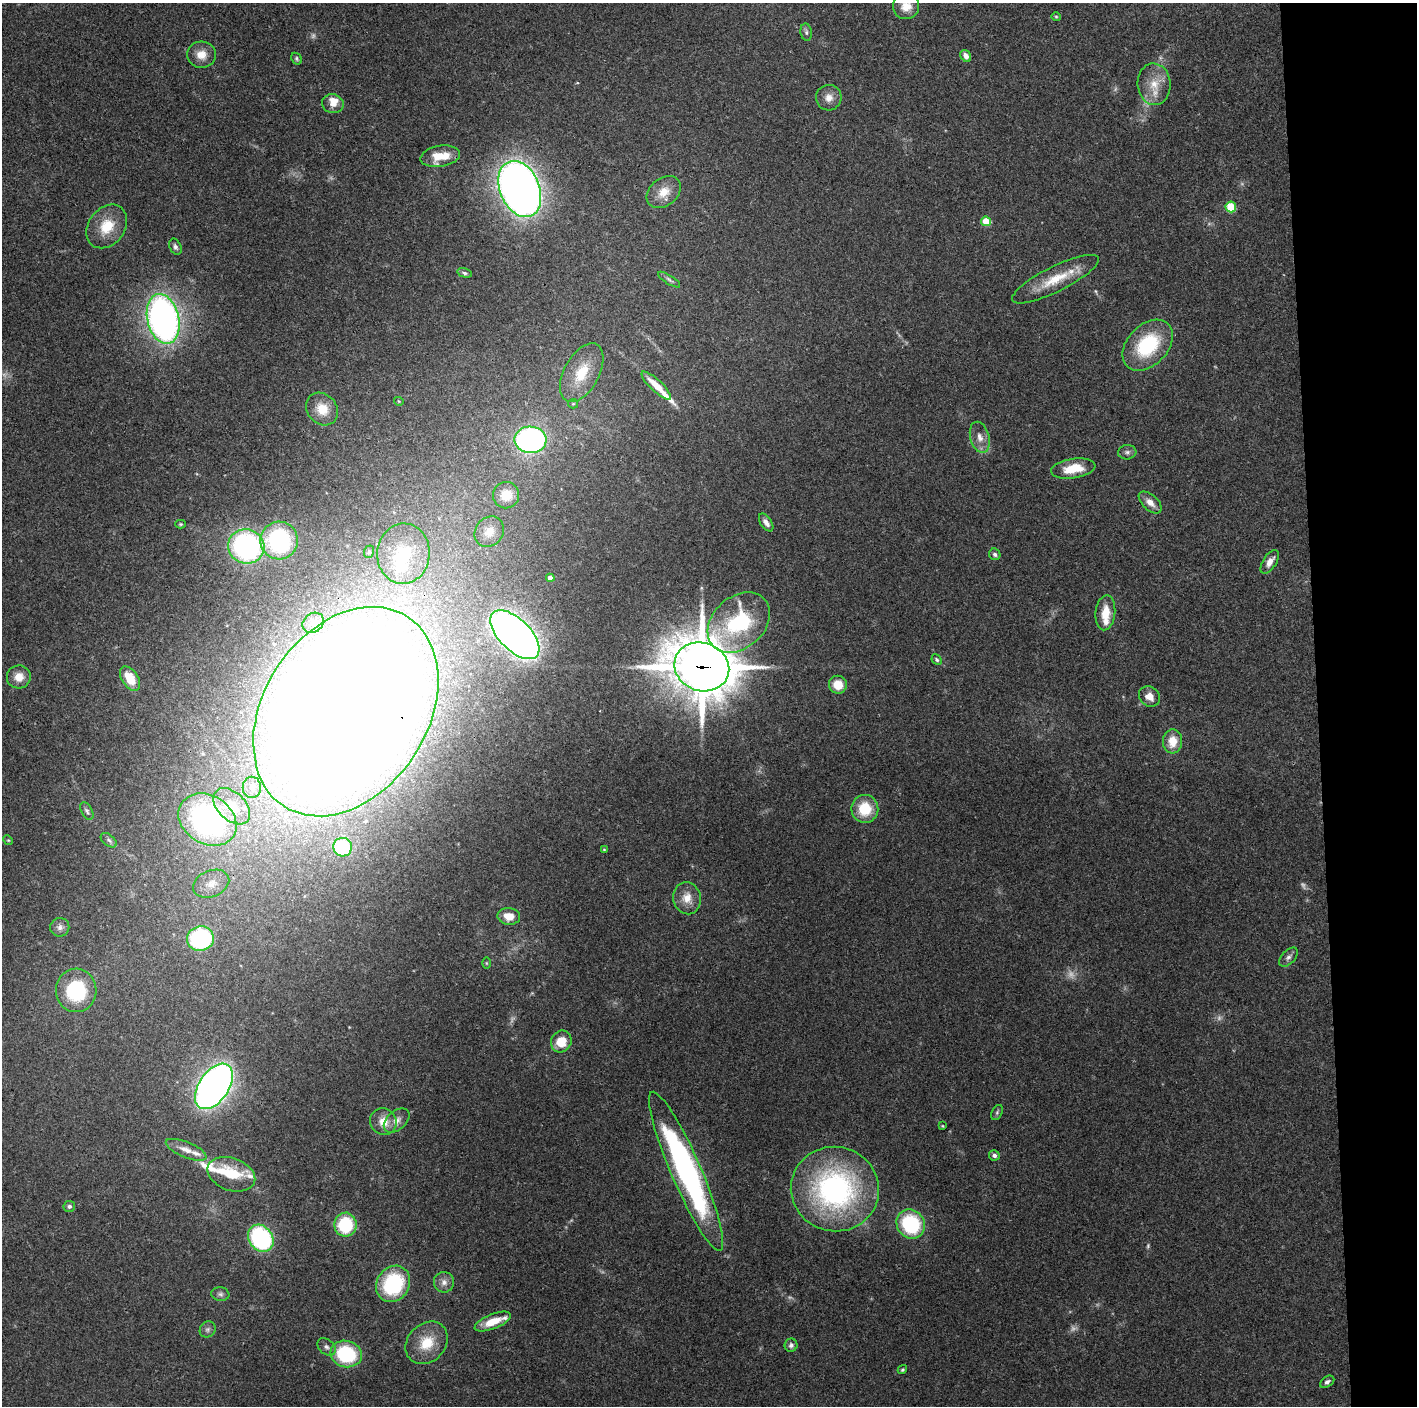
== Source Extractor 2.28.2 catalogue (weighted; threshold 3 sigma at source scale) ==
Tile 6 of 3 x 3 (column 3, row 2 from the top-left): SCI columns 2831-4245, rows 1412-2815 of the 4245 x 4224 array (HDU 1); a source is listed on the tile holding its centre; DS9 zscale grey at full resolution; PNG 1419 x 1408 px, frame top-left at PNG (2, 3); each listed source drawn as its Kron ellipse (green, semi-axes under 4 px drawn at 4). Shown black and unused: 7% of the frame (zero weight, under 3 of 4 exposures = <1% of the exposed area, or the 3 px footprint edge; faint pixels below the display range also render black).
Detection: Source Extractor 2.28.2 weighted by HDU 2 'WHT'; one run over the whole footprint, this tile lists its part. Background 0.074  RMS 0.006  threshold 0.0269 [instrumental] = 3 sigma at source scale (4.5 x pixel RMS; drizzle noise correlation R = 1.50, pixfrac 1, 0.05/0.05 arcsec/px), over >= 5 px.
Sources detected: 115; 9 too faint to see at this stretch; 1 inside a brighter object's white glare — neither listed nor drawn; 8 inside a brighter listed object's ellipse — not listed separately; the other 97 listed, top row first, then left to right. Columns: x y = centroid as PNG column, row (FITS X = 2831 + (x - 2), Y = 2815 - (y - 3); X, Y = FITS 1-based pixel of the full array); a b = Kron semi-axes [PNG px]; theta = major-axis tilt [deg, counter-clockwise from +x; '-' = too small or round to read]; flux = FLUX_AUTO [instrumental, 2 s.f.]
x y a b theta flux
906 6 13 13 - 8.3
1056 17 4 4 - 0.65
806 32 9 5 -80 1.7
201 55 14 13 - 7.7
966 56 6 5 - 3.2
296 59 6 5 - 1
1154 84 21 16 -85 12
829 98 13 13 - 5.4
333 104 11 9 -15 4.6
440 156 20 10 9 14
520 189 29 19 -67 560
664 192 19 13 39 10
1231 207 5 5 - 29
986 221 5 5 - 18
107 226 24 18 52 17
175 247 8 5 -65 1.7
465 273 8 4 -15 1.3
1055 279 48 12 27 19
669 280 13 4 -33 1.6
163 319 25 16 -77 270
1148 345 29 20 46 43
582 373 32 17 62 19
656 386 19 5 -43 11
399 401 5 4 - 0.56
573 404 5 4 - 0.76
322 409 17 14 -50 11
980 437 16 9 -75 5.6
530 440 16 13 -2 140
1127 452 9 7 5 2.1
1073 469 22 9 9 15
506 495 13 13 - 10
1150 502 14 7 -43 5.3
766 523 10 5 -56 3.3
181 524 5 4 - 0.77
489 532 16 14 51 8.7
279 541 19 18 - 81
246 546 18 17 - 130
369 552 6 5 - 1
403 554 30 26 86 28
995 554 6 5 - 1.6
1270 562 13 6 57 4.5
550 578 4 4 - 3.4
1105 613 17 10 84 11
739 622 35 25 42 56
313 623 11 9 37 3.7
515 635 31 15 -45 450
937 660 6 4 -46 1
702 667 28 24 -21 2600
19 677 12 11 - 7.1
130 679 13 8 -56 13
838 685 9 8 - 9.5
1149 697 11 9 -39 5.7
346 712 113 82 56 2500
1173 741 12 9 85 10
252 787 10 9 - 5.1
232 806 22 14 -44 20
865 809 14 13 - 19
87 811 9 5 -61 1.5
207 820 31 24 -33 130
8 840 5 4 - 0.69
109 840 9 5 -38 1.7
343 847 9 9 - 30
604 850 3 3 - 0.56
211 884 19 13 23 8.2
687 898 16 13 -77 7.8
509 916 11 8 -7 8.1
60 927 9 9 - 2.9
200 938 13 12 - 72
1288 957 11 6 46 2.4
486 963 6 4 -89 0.65
76 990 22 20 -87 44
561 1041 11 10 - 12
214 1086 25 15 56 360
997 1112 8 5 64 1.2
397 1121 15 9 40 4.5
383 1122 14 13 - 8.4
942 1126 4 3 - 0.57
186 1150 22 8 -22 6.4
994 1155 5 5 - 2
686 1171 86 15 -67 180
231 1174 25 16 -20 21
835 1189 44 42 -12 150
69 1206 6 5 - 1.7
911 1224 15 13 -51 50
345 1225 12 11 - 34
261 1238 14 11 -53 79
444 1282 10 10 - 3.9
393 1284 19 16 57 53
220 1294 9 7 -8 1.9
493 1322 19 7 22 12
208 1329 8 7 - 1.8
427 1343 23 19 46 17
791 1345 6 6 - 1.7
326 1347 10 7 -41 2.6
346 1354 16 13 -17 46
902 1370 5 4 - 0.91
1327 1382 8 5 34 1.7
Overlapping masked pixels (flux is a lower limit): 2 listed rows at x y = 702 667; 346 712
Isophote crosses this tile's border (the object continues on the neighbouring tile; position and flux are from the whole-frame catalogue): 1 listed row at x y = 906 6